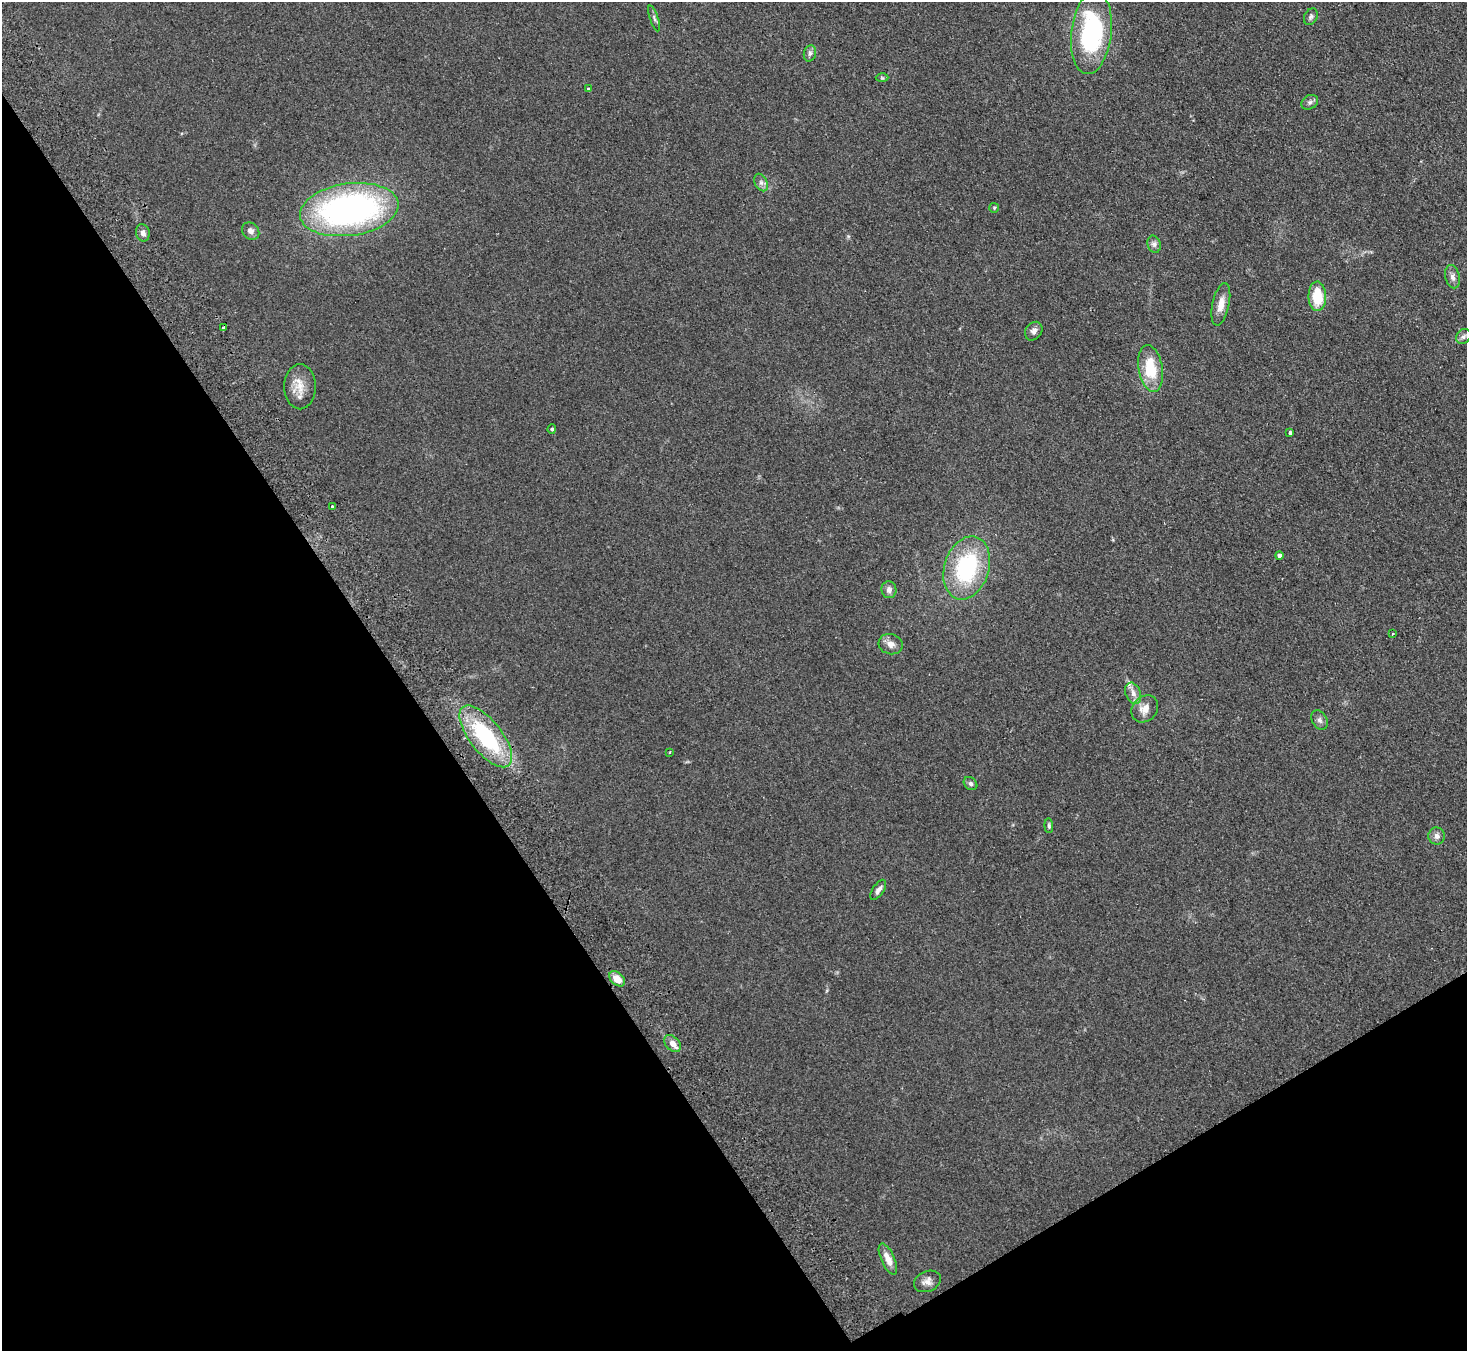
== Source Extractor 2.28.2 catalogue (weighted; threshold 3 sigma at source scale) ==
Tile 14 of 4 x 4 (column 2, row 4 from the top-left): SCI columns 1516-2980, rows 193-1541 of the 5958 x 5920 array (HDU 1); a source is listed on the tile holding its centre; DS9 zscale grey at full resolution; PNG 1469 x 1353 px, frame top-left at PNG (2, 2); each listed source drawn as its Kron ellipse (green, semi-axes under 4 px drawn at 4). Shown black and unused: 33% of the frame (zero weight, under 2 of 3 exposures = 3% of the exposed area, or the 3 px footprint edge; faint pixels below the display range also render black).
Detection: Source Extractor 2.28.2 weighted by HDU 2 'WHT'; one run over the whole footprint, this tile lists its part. Background 0.153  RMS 0.013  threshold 0.0573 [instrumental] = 3 sigma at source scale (4.5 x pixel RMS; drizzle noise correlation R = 1.50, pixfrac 1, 0.05/0.05 arcsec/px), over >= 5 px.
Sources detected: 43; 1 cosmic-ray / hot-pixel residue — neither listed nor drawn; the other 42 listed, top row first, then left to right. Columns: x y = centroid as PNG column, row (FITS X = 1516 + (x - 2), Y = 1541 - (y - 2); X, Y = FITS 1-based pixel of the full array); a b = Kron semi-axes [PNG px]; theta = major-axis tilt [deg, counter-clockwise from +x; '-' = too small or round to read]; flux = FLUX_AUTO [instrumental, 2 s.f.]
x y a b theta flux
1311 17 9 6 61 3.2
654 18 13 4 -72 3.1
1091 33 41 20 84 160
810 53 8 6 75 3.4
882 78 6 4 -2 1.6
588 89 4 3 - 1.7
1310 102 9 7 31 3.5
761 183 9 6 -64 4.4
994 208 5 5 - 1.6
349 210 50 26 8 390
251 231 9 8 - 5.5
143 233 8 7 - 5.1
1154 244 9 6 -75 4.1
1452 277 12 7 -77 5.8
1317 296 14 9 -88 42
1221 304 21 8 78 12
223 328 4 3 - 6
1034 331 10 8 53 5.1
1463 336 8 6 50 3.5
1151 368 23 12 -80 44
300 387 22 15 90 19
552 429 4 4 - 2.2
1290 433 3 3 - 32
333 507 3 3 - 3.8
1279 555 4 4 - 4.5
967 568 32 22 72 120
889 590 8 7 - 5.6
1393 634 3 2 - 1.2
891 644 12 10 -15 8.1
1133 693 11 7 -68 8
1145 709 15 12 49 13
1320 720 10 7 -61 4.1
486 736 37 16 -52 120
670 752 3 3 - 1.2
970 784 7 6 - 3.3
1049 826 7 4 -85 2.2
1437 836 8 8 - 5.4
878 890 11 5 56 5.5
617 979 9 6 -41 14
673 1044 10 6 -47 8.5
888 1259 17 6 -66 13
927 1281 14 10 24 7.7